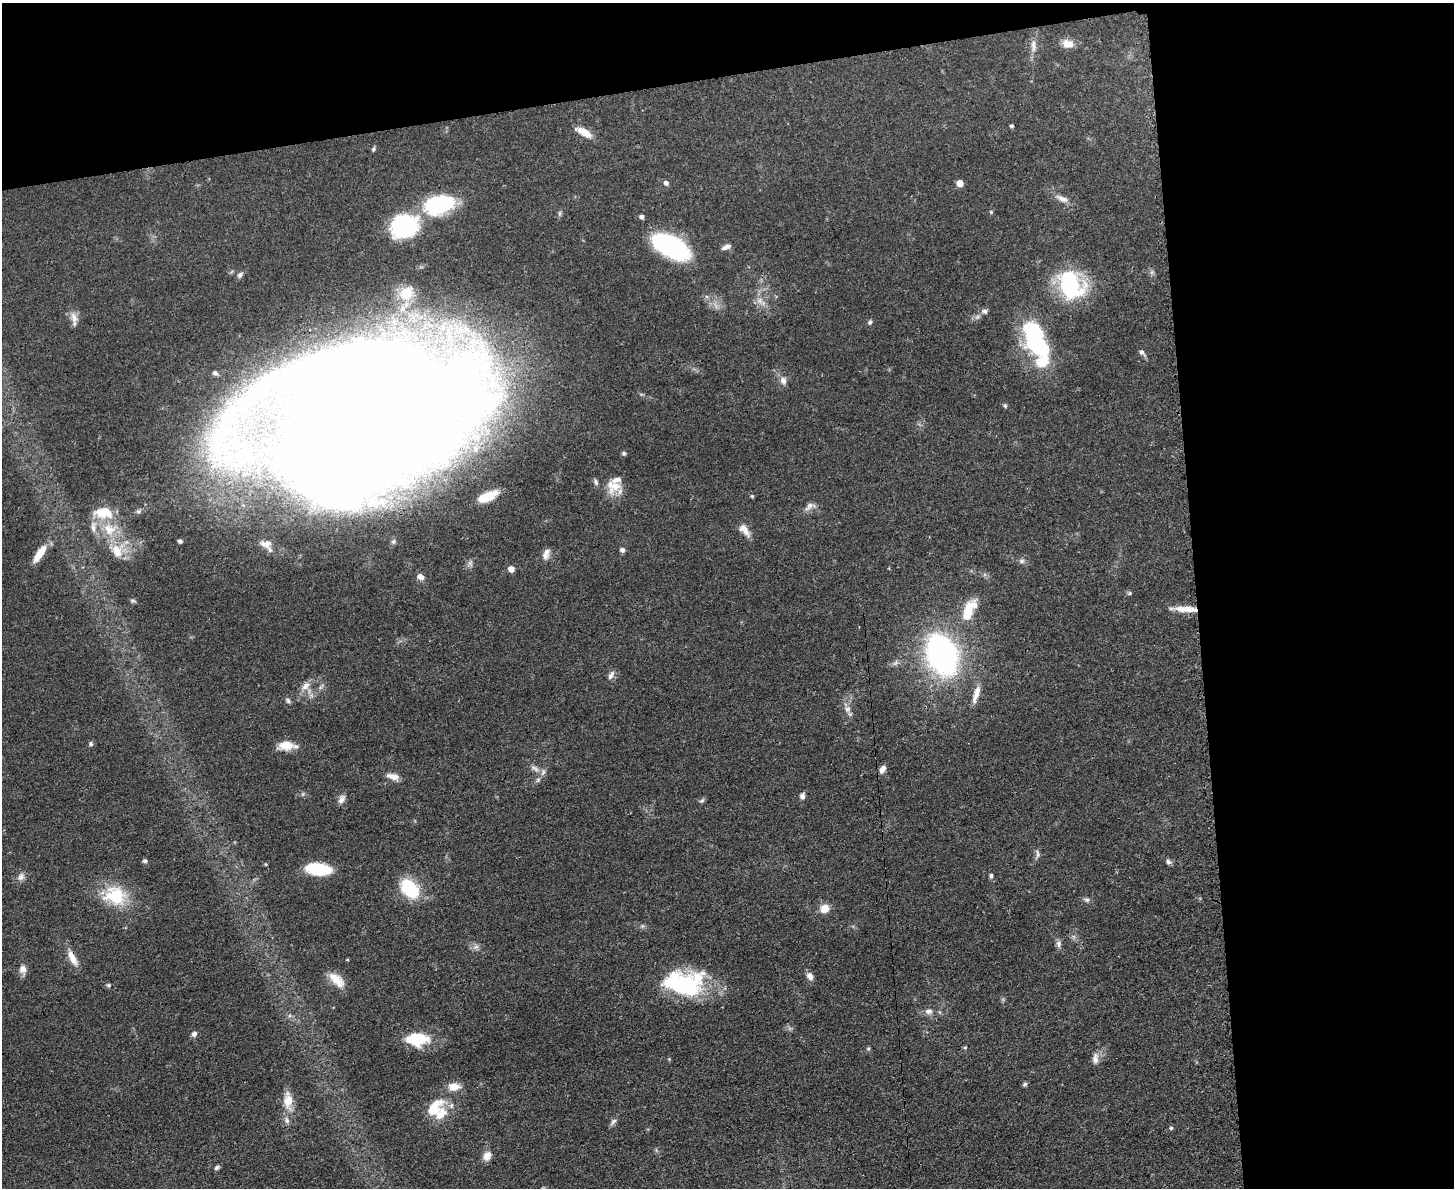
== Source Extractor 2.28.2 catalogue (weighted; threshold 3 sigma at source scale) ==
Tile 3 of 3 x 4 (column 3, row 1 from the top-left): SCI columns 3045-4496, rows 3568-4753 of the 4750 x 4765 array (HDU 1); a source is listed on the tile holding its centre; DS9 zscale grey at full resolution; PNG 1456 x 1190 px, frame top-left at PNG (2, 3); no overlay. Shown black and unused: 24% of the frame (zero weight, under 3 of 4 exposures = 2% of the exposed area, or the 3 px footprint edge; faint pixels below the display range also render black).
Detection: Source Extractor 2.28.2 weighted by HDU 2 'WHT'; one run over the whole footprint, this tile lists its part. Background 0.0459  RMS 0.0051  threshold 0.0232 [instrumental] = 3 sigma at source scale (4.5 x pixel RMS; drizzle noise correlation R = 1.50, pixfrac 1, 0.05/0.05 arcsec/px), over >= 5 px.
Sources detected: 106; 1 inside a brighter object's white glare — not listed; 11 inside a brighter listed object's ellipse — not listed separately; the other 94 listed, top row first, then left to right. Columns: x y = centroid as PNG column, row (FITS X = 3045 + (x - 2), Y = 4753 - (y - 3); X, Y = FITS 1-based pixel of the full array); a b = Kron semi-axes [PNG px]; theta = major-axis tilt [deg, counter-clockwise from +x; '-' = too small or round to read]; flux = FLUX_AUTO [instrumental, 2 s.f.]
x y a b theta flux
1068 44 13 10 -10 5.4
1033 45 19 7 89 4
1012 126 4 4 - 1
584 132 18 8 -30 6.9
373 149 7 4 69 0.89
666 183 5 5 - 2
960 183 5 5 - 6.9
1062 199 19 7 -25 3.8
439 204 32 20 14 43
991 212 5 4 - 0.62
642 217 5 4 - 1.8
404 226 31 25 17 48
671 247 33 15 -27 94
726 247 12 6 25 2.3
240 275 9 6 51 1.6
1071 285 27 21 -67 58
406 293 22 18 45 15
763 303 6 6 - 1.6
985 311 8 7 - 1.6
977 317 7 6 - 1.6
74 318 17 8 -69 3.9
870 322 6 5 - 1.2
1038 345 48 25 -67 52
1142 352 9 6 -43 1.6
215 373 6 5 - 1.4
783 380 11 8 -79 3.1
1005 406 6 5 - 0.8
362 416 165 92 23 2800
624 453 6 5 - 1
596 482 8 5 -75 1.3
615 486 26 13 49 8.8
488 496 21 9 24 16
752 496 5 4 - 0.64
810 506 17 8 30 3.1
109 529 22 17 -10 15
745 530 19 8 -51 4.5
180 541 5 5 - 1
266 544 15 10 -12 3.8
622 550 6 5 - 1.6
117 551 19 13 -65 10
39 554 25 8 55 8.7
545 556 10 10 - 3
1022 561 8 6 16 1.4
511 569 5 5 - 5
420 577 10 8 -34 3.1
1130 593 6 5 - 0.78
133 600 7 5 -4 0.98
1186 609 31 7 -4 7.9
968 612 25 10 74 16
942 655 28 18 -67 200
611 675 13 6 61 2.3
306 686 14 9 36 4.1
976 694 24 7 72 5.7
288 701 8 4 -63 1.1
847 709 9 8 - 2.5
91 744 6 5 - 1
287 745 17 9 0 9.1
535 768 14 6 -37 2.6
882 769 10 6 63 2.6
393 776 15 7 -11 4.2
802 796 6 5 - 2.2
341 799 12 7 63 2.6
702 801 8 5 46 1
1037 854 12 5 -79 1.6
145 861 6 5 - 1.1
1168 862 8 6 -24 1.5
318 869 18 9 -6 34
991 876 7 5 88 1.1
21 877 11 8 57 2.4
410 888 17 12 -48 32
115 895 27 22 -12 24
1087 900 8 6 -18 1.5
825 908 11 10 - 5.6
1059 944 9 7 -82 1.9
476 947 8 5 29 1.7
72 958 22 8 -64 6.2
23 969 11 9 -89 3.2
810 976 8 6 -52 3.4
336 980 23 11 -44 8.2
109 985 5 5 - 0.97
681 985 45 25 5 57
929 1011 11 8 7 2.8
194 1034 7 6 - 1.8
417 1039 18 11 -1 28
965 1047 5 4 - 0.66
868 1048 6 4 90 0.78
1095 1058 15 8 86 3.3
1025 1084 5 5 - 1.1
288 1101 25 11 -87 8.9
434 1108 29 15 48 14
613 1122 11 5 50 1.7
1171 1128 5 5 - 0.76
487 1156 10 8 65 4.9
217 1167 7 5 46 1.2
Overlapping masked pixels (flux is a lower limit): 3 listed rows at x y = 362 416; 1186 609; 72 958